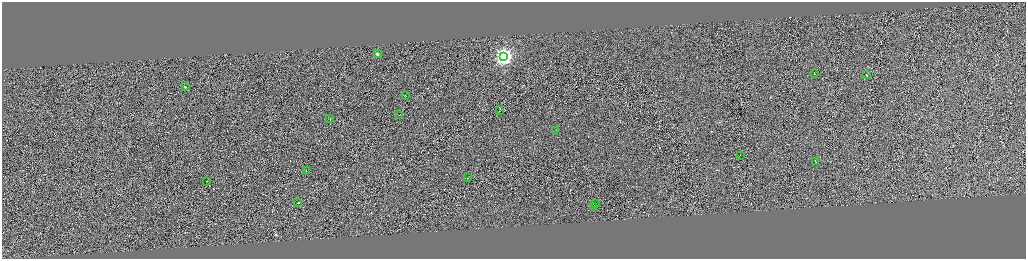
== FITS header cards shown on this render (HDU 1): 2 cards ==
NAXIS1  =                 4096
NAXIS2  =                 1028

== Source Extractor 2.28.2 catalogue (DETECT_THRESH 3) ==
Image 4096 x 1028 px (HDU 1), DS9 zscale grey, zoomed out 1/4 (1 PNG px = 4 x 4 image px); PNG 1028 x 261 px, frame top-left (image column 1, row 1025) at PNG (2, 2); each listed source drawn as its Kron ellipse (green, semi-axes under 4 px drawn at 4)
Background -0.865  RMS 4.1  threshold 12.4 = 3 sigma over >= 5 px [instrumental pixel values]
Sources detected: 345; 327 cannot appear on this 1/4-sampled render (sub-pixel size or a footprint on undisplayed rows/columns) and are neither listed nor drawn; the other 18 listed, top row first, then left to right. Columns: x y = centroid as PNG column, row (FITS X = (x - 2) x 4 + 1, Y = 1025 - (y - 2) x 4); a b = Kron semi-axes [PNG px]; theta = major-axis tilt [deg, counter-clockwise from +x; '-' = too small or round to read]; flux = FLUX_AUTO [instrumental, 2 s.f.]
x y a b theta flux
377 53 2 1 - 20000
504 56 4 4 - 840000
814 73 2 1 - 17000
866 74 2 1 - 4400
185 86 2 1 - 8100
405 95 2 1 - 55000
499 110 3 1 - 23000
399 114 2 1 - 16000
330 118 2 1 - 49000
556 130 2 1 - 22000
740 155 2 1 - 19000
815 161 2 1 - 12000
306 170 2 1 - 63000
468 177 2 1 - 33000
207 181 2 1 - 19000
298 202 3 1 - 41000
595 203 2 1 - 21000
594 206 3 1 - 27000
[327 sub-pixel or undisplayed-footprint detections neither listed nor drawn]